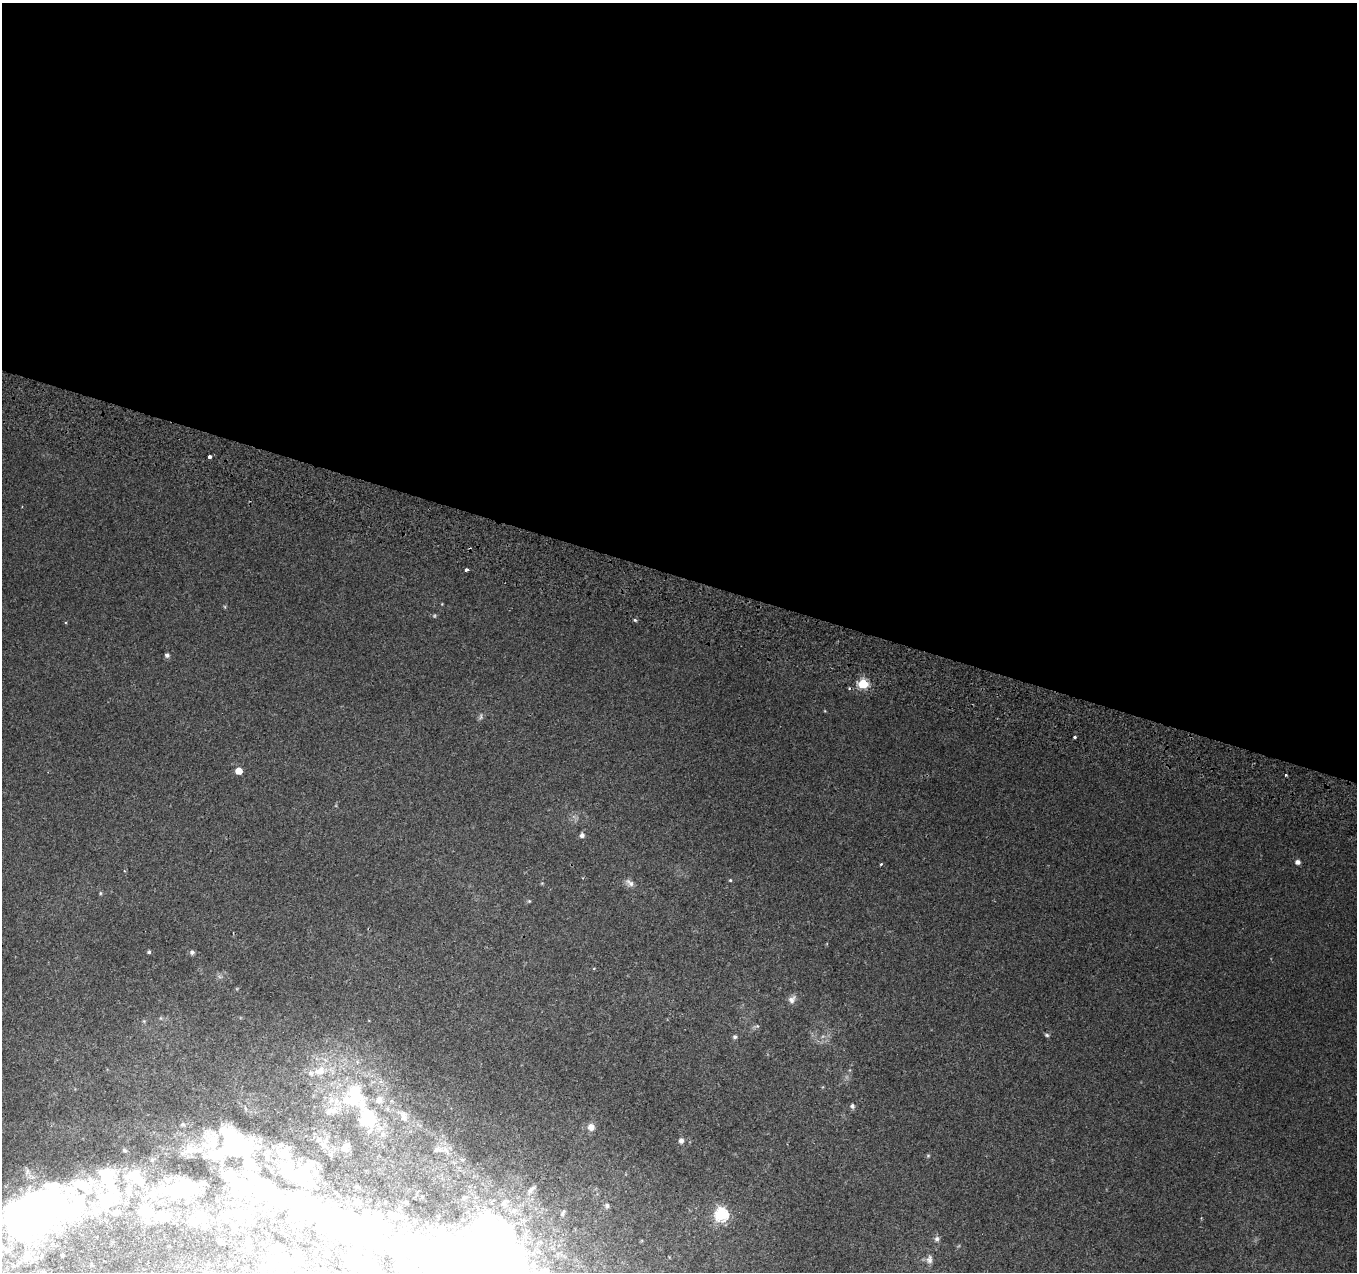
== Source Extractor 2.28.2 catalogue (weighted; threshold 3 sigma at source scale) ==
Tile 3 of 4 x 4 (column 3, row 1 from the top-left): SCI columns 2730-4084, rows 4081-5350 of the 5469 x 5685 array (HDU 1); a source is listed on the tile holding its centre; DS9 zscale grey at full resolution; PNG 1359 x 1274 px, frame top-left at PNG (2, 3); no overlay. Shown black and unused: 45% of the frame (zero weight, under 2 of 3 exposures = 3% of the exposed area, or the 3 px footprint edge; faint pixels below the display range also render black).
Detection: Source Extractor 2.28.2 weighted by HDU 2 'WHT'; one run over the whole footprint, this tile lists its part. Background 0.00285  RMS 0.0046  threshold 0.0208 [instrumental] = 3 sigma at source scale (4.5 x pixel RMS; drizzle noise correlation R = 1.50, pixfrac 1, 0.0396/0.0396 arcsec/px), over >= 5 px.
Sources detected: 99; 1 too faint to see at this stretch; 17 inside a brighter object's white glare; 1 cosmic-ray / hot-pixel residue — not listed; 19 inside a brighter listed object's ellipse — not listed separately; the other 61 listed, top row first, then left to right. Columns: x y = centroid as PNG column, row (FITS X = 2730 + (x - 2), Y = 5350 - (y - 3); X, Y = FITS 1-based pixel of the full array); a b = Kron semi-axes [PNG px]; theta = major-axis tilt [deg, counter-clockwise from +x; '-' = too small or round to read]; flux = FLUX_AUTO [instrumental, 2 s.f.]
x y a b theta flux
209 457 4 3 - 4.6
466 569 3 3 - 1.9
635 620 5 4 - 0.7
167 655 6 5 - 1.2
863 684 5 5 - 33
825 711 5 3 - 0.36
480 716 11 5 77 1.2
1075 737 3 3 - 0.79
239 771 5 5 - 9
1286 775 3 2 - 0.74
582 835 5 5 - 1.9
1297 862 5 4 - 2.1
881 864 3 3 - 0.69
730 880 4 4 - 0.52
630 883 14 7 -38 2.2
100 893 5 4 - 0.53
529 901 5 5 - 0.58
149 952 4 4 - 0.84
192 952 6 6 - 1.2
792 999 11 8 47 2.3
1047 1035 6 5 - 0.82
735 1037 6 6 - 0.98
319 1071 18 12 21 8.6
356 1094 28 17 -67 26
379 1100 9 8 - 3.4
852 1106 7 6 - 1.2
333 1111 16 13 52 6.5
404 1117 11 7 -74 2.5
367 1118 18 13 -84 27
591 1127 8 8 - 3.2
383 1134 8 5 41 1.3
681 1140 7 6 - 1.9
237 1145 56 33 -15 79
345 1148 13 10 61 2.7
438 1149 17 9 -5 3.6
124 1150 6 5 - 0.66
928 1156 5 5 - 0.58
303 1172 42 32 68 30
107 1177 34 21 -79 24
138 1178 26 17 -47 14
531 1189 14 6 48 2
181 1190 25 22 44 27
268 1192 64 29 -24 68
464 1197 7 7 - 1.2
503 1203 10 7 65 2.2
607 1206 7 6 - 1.2
37 1210 34 22 -50 93
514 1210 9 7 24 2.5
146 1212 13 11 -41 15
563 1213 10 4 61 0.98
241 1214 26 22 -14 15
721 1215 6 6 - 73
162 1217 19 11 -13 8.2
194 1221 17 11 -18 5.6
361 1230 61 29 -14 130
490 1234 13 10 7 640
937 1239 8 7 - 1.4
62 1255 3 3 - 0.5
351 1257 15 8 -80 2.8
929 1259 12 8 82 2.3
271 1265 15 8 28 3.4
Unlisted compact peaks at least as high as the median listed source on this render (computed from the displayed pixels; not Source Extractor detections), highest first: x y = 757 1026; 542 883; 442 604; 225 607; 594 968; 66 622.